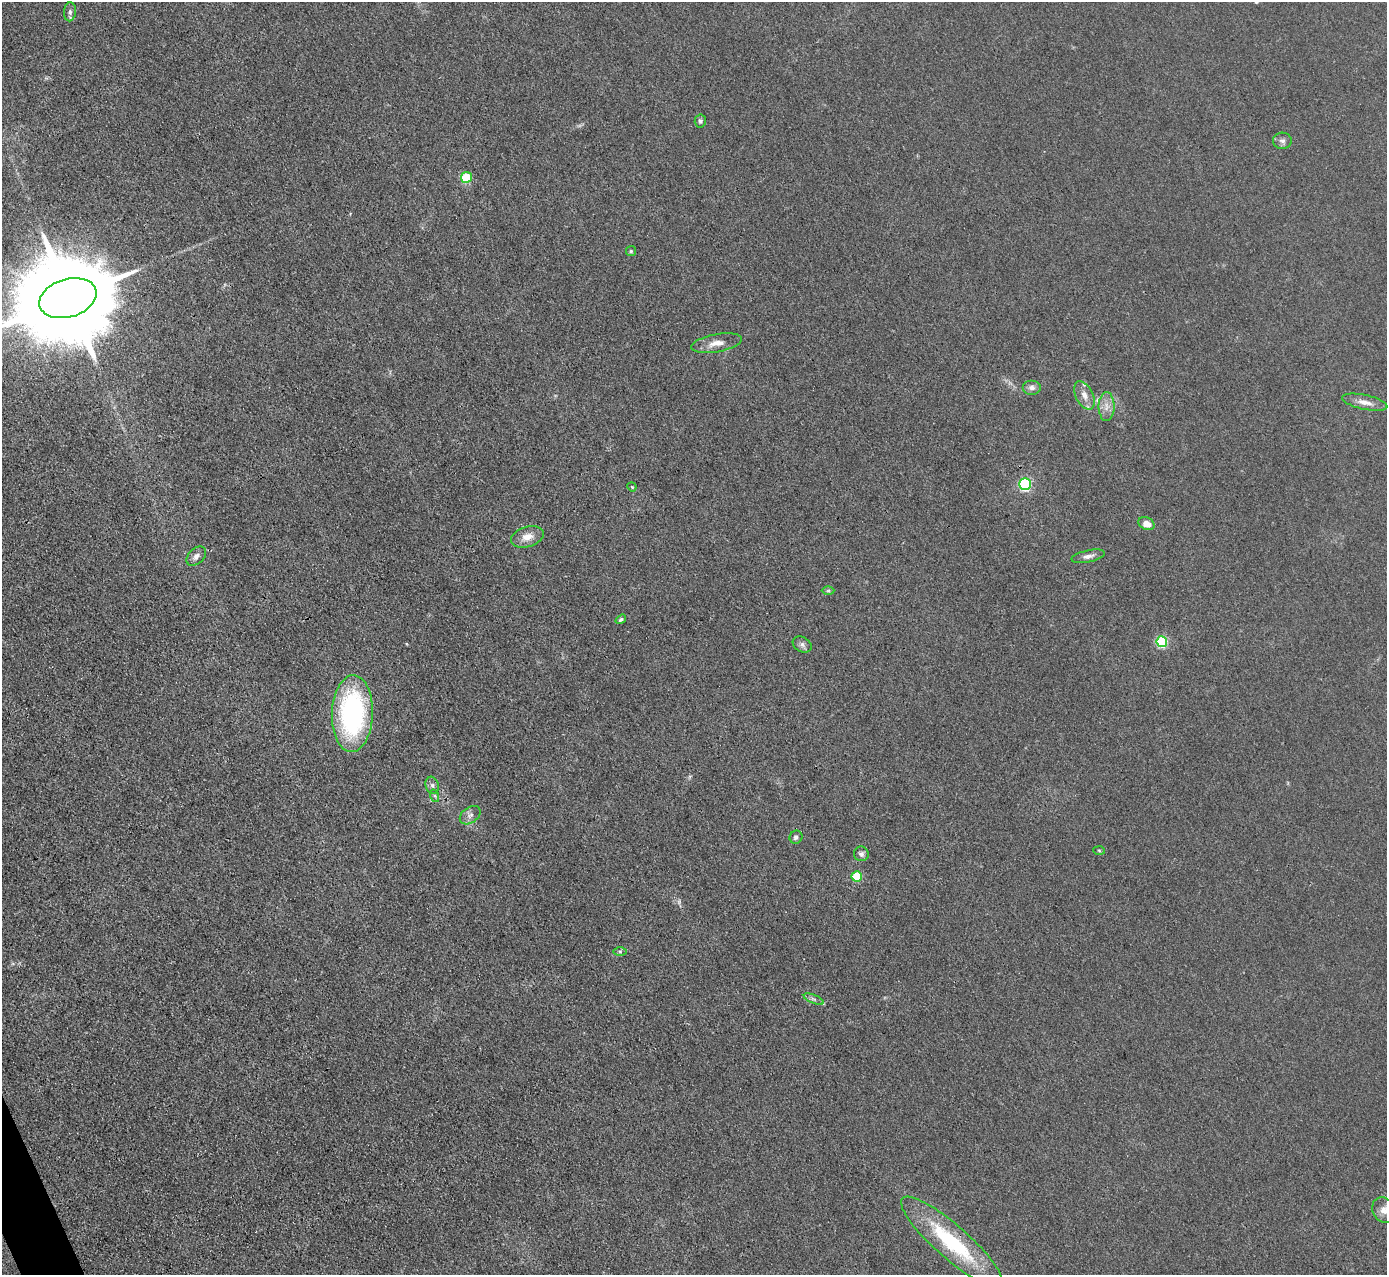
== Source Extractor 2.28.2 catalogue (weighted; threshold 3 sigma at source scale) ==
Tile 7 of 4 x 4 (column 3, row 2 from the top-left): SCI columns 2771-4155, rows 2698-3970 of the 5540 x 5526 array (HDU 1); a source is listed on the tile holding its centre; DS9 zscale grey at full resolution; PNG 1389 x 1277 px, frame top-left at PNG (2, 2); each listed source drawn as its Kron ellipse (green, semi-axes under 4 px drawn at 4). Shown black and unused: <1% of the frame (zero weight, under 3 of 4 exposures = <1% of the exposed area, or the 3 px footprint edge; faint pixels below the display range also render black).
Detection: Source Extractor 2.28.2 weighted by HDU 2 'WHT'; one run over the whole footprint, this tile lists its part. Background 0.0438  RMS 0.0059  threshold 0.0267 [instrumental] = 3 sigma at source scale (4.5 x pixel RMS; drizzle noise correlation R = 1.50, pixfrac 1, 0.05/0.05 arcsec/px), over >= 5 px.
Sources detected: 36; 1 too faint to see at this stretch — neither listed nor drawn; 2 inside a brighter listed object's ellipse — not listed separately; the other 33 listed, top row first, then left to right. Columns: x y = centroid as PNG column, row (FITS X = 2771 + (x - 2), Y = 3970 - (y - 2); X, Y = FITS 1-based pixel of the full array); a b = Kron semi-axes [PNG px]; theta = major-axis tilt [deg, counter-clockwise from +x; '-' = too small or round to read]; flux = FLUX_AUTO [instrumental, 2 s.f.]
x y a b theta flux
70 12 9 6 85 2
700 121 6 5 - 1.6
1282 141 9 8 - 2.2
466 177 5 5 - 33
631 251 5 5 - 0.83
68 298 29 19 17 16000
717 343 26 9 10 6.7
1032 387 9 7 0 2.6
1084 395 15 8 -64 4.8
1365 402 23 7 -12 5.5
1106 407 14 8 90 5
1025 484 6 5 - 93
632 487 4 3 - 0.57
1146 523 8 6 -28 5.4
527 537 17 10 16 6.3
196 556 11 7 44 3
1088 556 17 6 11 3.1
828 591 6 4 1 0.86
621 619 6 4 34 1.2
1162 642 5 5 - 60
802 644 10 7 -30 2.2
352 714 38 20 88 110
432 785 9 6 -74 2.2
435 796 6 4 -72 0.98
470 815 11 7 37 2.8
796 837 7 6 - 1.8
1099 850 6 4 -3 0.8
861 854 7 7 - 1.9
857 876 5 5 - 27
620 951 6 4 0 0.98
814 999 10 4 -22 1.6
1384 1210 13 11 -63 5.4
952 1242 66 16 -41 55
Overlapping masked pixels (flux is a lower limit): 1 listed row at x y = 952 1242
Isophote crosses this tile's border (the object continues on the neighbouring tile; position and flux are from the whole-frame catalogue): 2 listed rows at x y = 68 298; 1384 1210